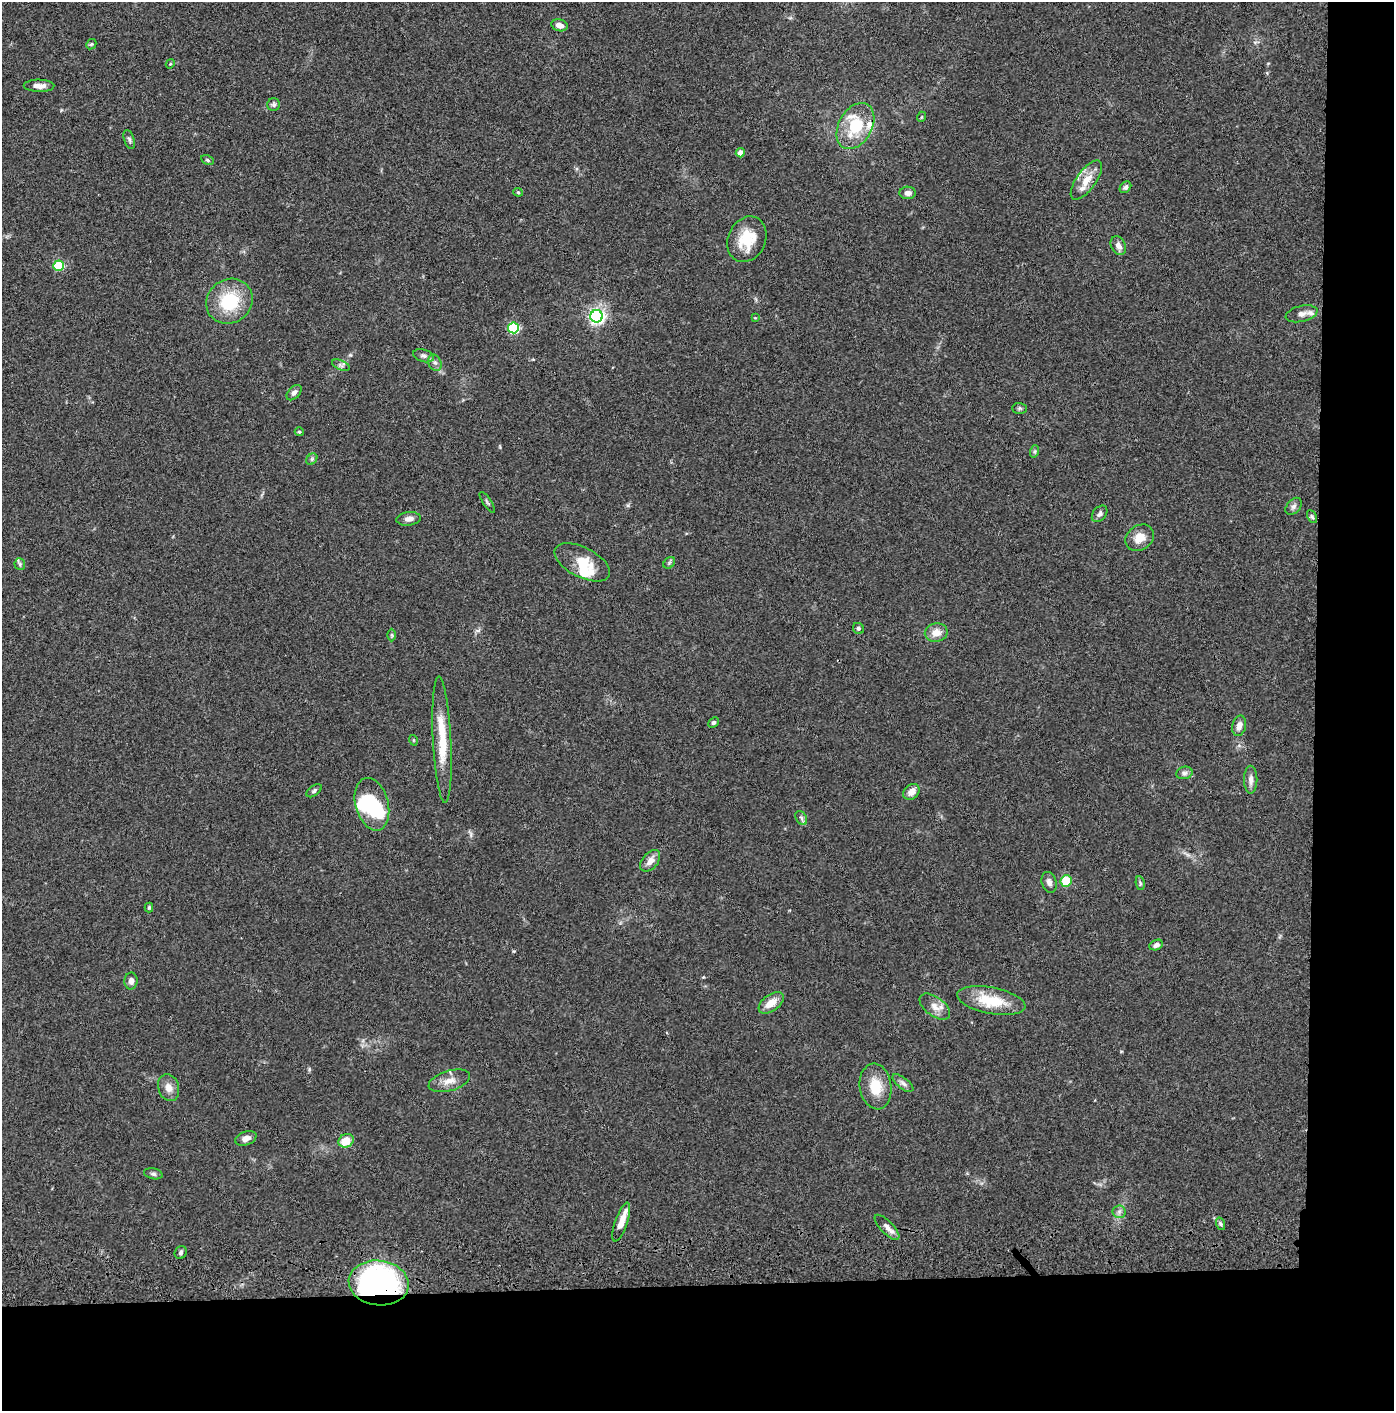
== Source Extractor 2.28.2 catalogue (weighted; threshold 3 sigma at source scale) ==
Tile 9 of 3 x 3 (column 3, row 3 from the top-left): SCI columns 2836-4227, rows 117-1525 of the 4276 x 4457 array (HDU 1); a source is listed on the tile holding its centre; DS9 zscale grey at full resolution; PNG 1396 x 1413 px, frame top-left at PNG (2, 2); each listed source drawn as its Kron ellipse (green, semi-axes under 4 px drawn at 4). Shown black and unused: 14% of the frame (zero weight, under 3 of 4 exposures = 6% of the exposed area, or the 3 px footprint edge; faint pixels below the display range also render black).
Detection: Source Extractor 2.28.2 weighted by HDU 2 'WHT'; one run over the whole footprint, this tile lists its part. Background 0.0841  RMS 0.0061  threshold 0.0273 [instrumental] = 3 sigma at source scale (4.5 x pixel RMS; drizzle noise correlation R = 1.50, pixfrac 1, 0.05/0.05 arcsec/px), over >= 5 px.
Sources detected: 83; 3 inside a brighter object's white glare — neither listed nor drawn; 5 inside a brighter listed object's ellipse — not listed separately; the other 75 listed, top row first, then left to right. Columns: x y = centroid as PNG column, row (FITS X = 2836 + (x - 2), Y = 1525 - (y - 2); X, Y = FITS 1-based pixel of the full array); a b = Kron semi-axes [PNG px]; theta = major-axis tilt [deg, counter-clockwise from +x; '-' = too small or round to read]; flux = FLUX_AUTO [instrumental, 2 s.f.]
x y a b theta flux
559 25 8 6 -14 3.8
91 44 6 4 43 0.75
170 64 5 3 - 0.6
39 86 15 6 -1 4
274 105 6 6 - 1.4
921 117 5 3 - 0.49
855 126 24 16 61 26
129 139 10 5 -72 1.6
740 153 4 4 - 3.7
207 160 7 4 -26 0.88
1086 180 23 9 54 9.4
1125 187 6 5 - 1.5
518 192 4 4 - 0.66
908 193 8 6 -3 2.9
747 239 23 19 65 18
1118 246 10 7 -62 3.3
59 266 5 5 - 36
229 301 24 21 35 29
1301 314 16 8 14 3.5
597 316 6 6 - 190
755 318 4 3 - 0.52
513 328 5 5 - 54
423 356 10 6 -16 2
435 363 8 6 -69 2
341 365 9 4 -24 1.5
294 393 9 5 46 2.2
1019 408 7 5 0 1.1
299 432 4 4 - 0.7
1035 451 6 4 71 0.92
312 459 6 5 - 1.1
487 502 12 3 -56 0.95
1294 506 10 6 50 2
1100 514 9 6 49 2.1
1312 517 7 4 -62 1.1
409 519 12 6 6 3.4
1140 538 15 12 35 7.6
582 562 30 15 -27 15
669 563 6 5 - 1
20 564 6 5 - 0.99
858 628 6 5 - 0.87
936 633 11 9 10 5.9
392 635 6 4 -89 0.79
713 723 6 4 42 1.2
1239 726 10 7 78 3.2
413 740 5 3 - 0.54
442 740 63 9 -87 22
1184 773 8 6 14 1.8
1251 780 14 6 -90 3.3
314 791 9 5 35 1.3
911 792 9 7 39 4.5
372 804 27 16 -75 24
801 818 7 5 -59 1.5
650 861 12 7 50 4.7
1066 881 6 5 - 19
1049 882 10 7 -71 2.8
1140 883 7 4 -81 1
149 907 5 4 - 0.9
1156 945 7 5 25 2.4
131 981 8 6 88 2.8
991 1001 34 13 -11 22
771 1003 14 8 36 7.8
935 1007 17 9 -37 5.6
449 1081 21 10 16 6.3
903 1083 13 5 -38 2.3
876 1086 23 16 -82 14
169 1088 14 10 -73 4.9
246 1138 11 6 20 3.6
346 1141 8 6 29 9.9
153 1174 9 5 -11 1.4
1119 1212 7 6 - 1.8
621 1222 20 6 71 6.6
1221 1224 6 4 -70 0.99
887 1227 16 6 -45 3.5
181 1252 7 6 - 1.4
379 1283 30 22 -7 190
Overlapping masked pixels (flux is a lower limit): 1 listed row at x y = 379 1283